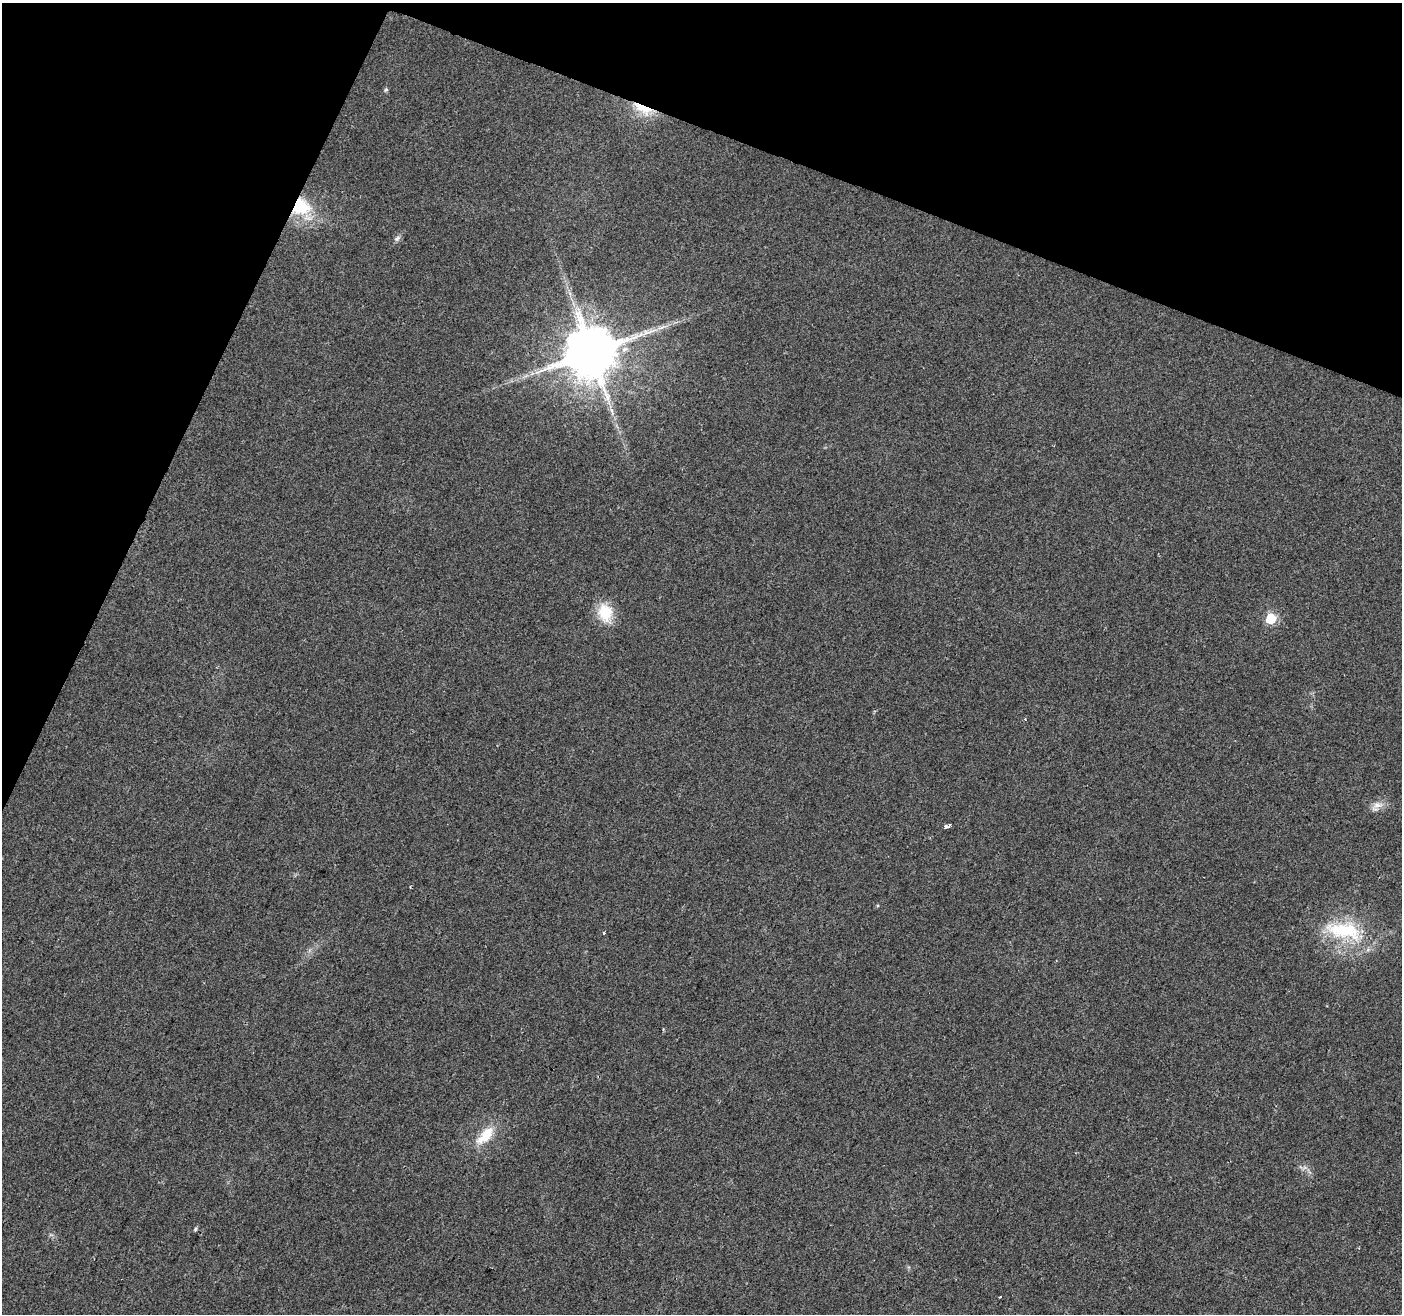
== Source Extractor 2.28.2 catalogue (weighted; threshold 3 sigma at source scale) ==
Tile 2 of 4 x 4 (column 2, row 1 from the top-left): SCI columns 1401-2800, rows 4147-5458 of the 5607 x 5732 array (HDU 1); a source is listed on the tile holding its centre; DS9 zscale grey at full resolution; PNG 1404 x 1316 px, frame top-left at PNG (2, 3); no overlay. Shown black and unused: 20% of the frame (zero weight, under 2 of 3 exposures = <1% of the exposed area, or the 3 px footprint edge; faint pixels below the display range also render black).
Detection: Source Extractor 2.28.2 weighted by HDU 2 'WHT'; one run over the whole footprint, this tile lists its part. Background 0.0354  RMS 0.0068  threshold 0.0305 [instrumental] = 3 sigma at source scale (4.5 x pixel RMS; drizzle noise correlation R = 1.50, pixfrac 1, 0.0396/0.0396 arcsec/px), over >= 5 px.
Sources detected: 18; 1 cosmic-ray / hot-pixel residue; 1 long thin detection or spike segment (spike, bleed or trail) — not listed; the other 16 listed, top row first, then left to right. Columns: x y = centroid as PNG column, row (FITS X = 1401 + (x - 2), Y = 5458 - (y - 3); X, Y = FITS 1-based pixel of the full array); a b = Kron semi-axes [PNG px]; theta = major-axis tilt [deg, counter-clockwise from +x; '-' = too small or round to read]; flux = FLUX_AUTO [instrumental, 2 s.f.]
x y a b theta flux
386 90 6 4 30 0.98
643 109 28 10 -26 16
301 207 26 23 4 32
397 238 10 6 37 2
662 327 13 4 29 2.8
591 352 14 13 - 4400
605 613 25 19 -74 18
1271 619 6 6 - 46
1377 805 16 9 16 5.4
950 825 3 3 - 1.1
946 826 4 3 - 2.1
1344 930 55 22 -10 49
603 933 3 3 - 2.6
485 1135 29 13 45 17
196 1229 6 4 44 1.1
1000 1297 3 2 - 0.97
Overlapping masked pixels (flux is a lower limit): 2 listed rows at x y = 643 109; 301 207